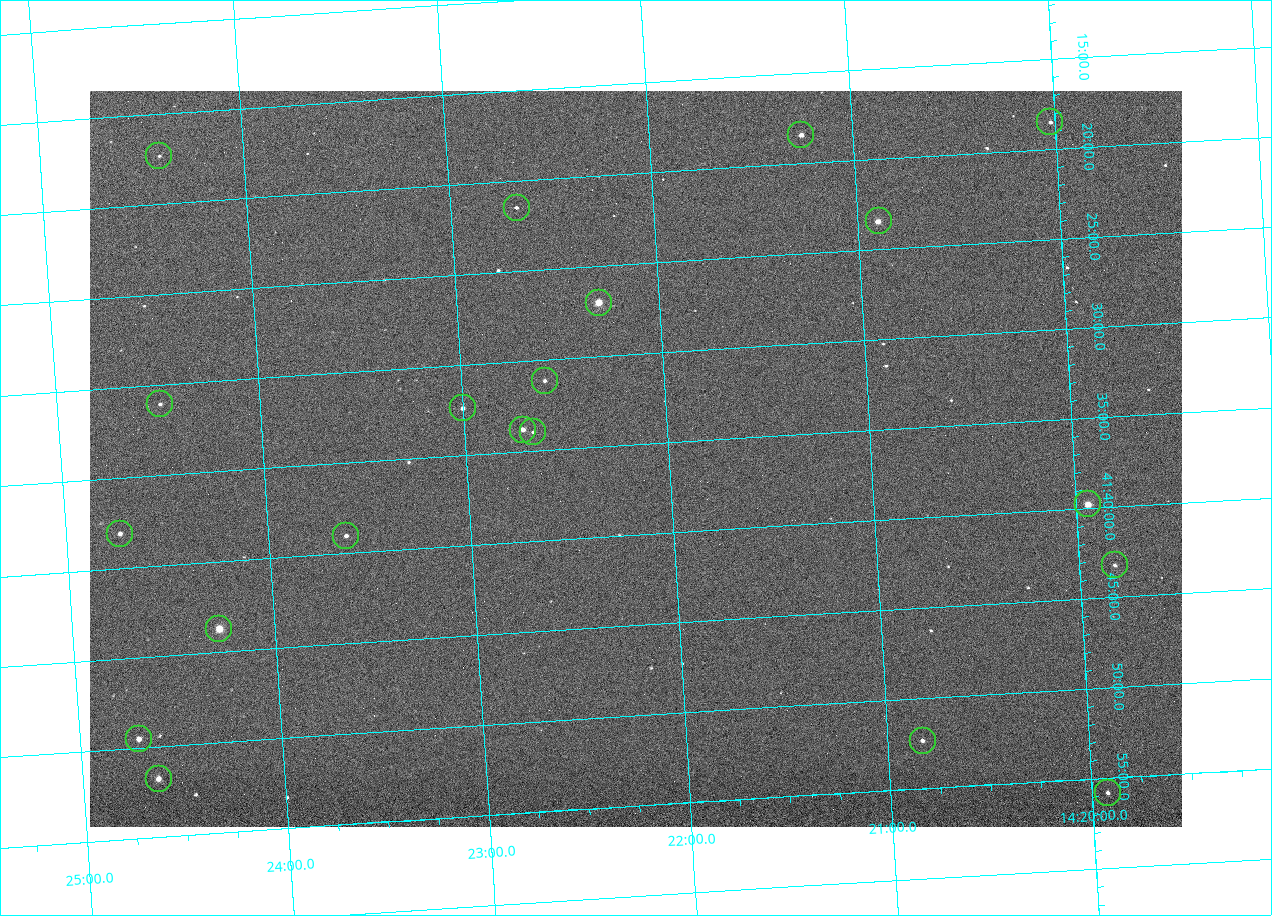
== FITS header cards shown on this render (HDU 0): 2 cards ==
NAXIS1  =                 1092 /fastest changing axis
NAXIS2  =                  736 /next to fastest changing axis

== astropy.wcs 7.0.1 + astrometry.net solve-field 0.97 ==
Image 1092 x 736 px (HDU 0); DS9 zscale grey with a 90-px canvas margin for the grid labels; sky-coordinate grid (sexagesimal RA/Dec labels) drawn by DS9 from the SOLVED WCS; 20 Tycho-2 reference stars matched to detected sources circled (green)
Header WCS: none
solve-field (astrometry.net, Tycho-2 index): SOLVED blind (the file carries no WCS)
Solved WCS: RA---TAN-SIP/DEC--TAN-SIP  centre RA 14:22:10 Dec +41:36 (215.54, +41.60 deg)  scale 3.33 arcsec/px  FOV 60.6' x 40.8'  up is -176 deg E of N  parity flipped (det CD > 0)
(file carries no celestial WCS; the grid is the blind solution)
Tycho-2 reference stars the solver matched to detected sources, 20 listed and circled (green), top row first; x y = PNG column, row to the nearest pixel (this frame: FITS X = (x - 90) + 1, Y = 736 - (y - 91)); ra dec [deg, ICRS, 3 dp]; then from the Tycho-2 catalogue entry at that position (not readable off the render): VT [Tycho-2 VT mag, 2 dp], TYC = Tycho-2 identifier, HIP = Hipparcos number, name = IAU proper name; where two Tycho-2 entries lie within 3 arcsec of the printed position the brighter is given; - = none
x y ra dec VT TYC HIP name
1050 122 215.006 +41.309 11.67 3038-298-1 - -
801 135 215.313 +41.307 10.54 3038-302-1 - -
159 156 216.103 +41.289 12.07 3038-286-1 - -
517 208 215.668 +41.358 11.71 3038-531-1 - -
879 221 215.224 +41.391 9.78 3038-588-1 - -
599 303 215.574 +41.451 8.73 3038-566-1 70240 -
545 381 215.647 +41.519 11.59 3038-488-1 - -
160 404 216.123 +41.518 12.02 3038-258-1 - -
463 408 215.750 +41.540 11.12 3038-479-1 - -
523 430 215.677 +41.563 10.23 3038-459-1 - -
533 432 215.666 +41.567 11.76 3038-461-1 - -
1088 504 214.985 +41.663 9.23 3038-464-1 - -
120 534 216.183 +41.635 11.01 3038-413-1 - -
346 536 215.904 +41.651 11.40 3038-603-1 - -
1115 565 214.956 +41.721 12.00 3038-491-1 - -
219 629 216.068 +41.729 8.81 3038-334-1 70409 -
139 739 216.177 +41.826 10.45 3038-108-1 - -
923 741 215.206 +41.873 11.51 3038-538-1 - -
159 779 216.156 +41.863 10.20 3038-555-1 - -
1108 793 214.980 +41.931 11.35 3038-237-1 - -